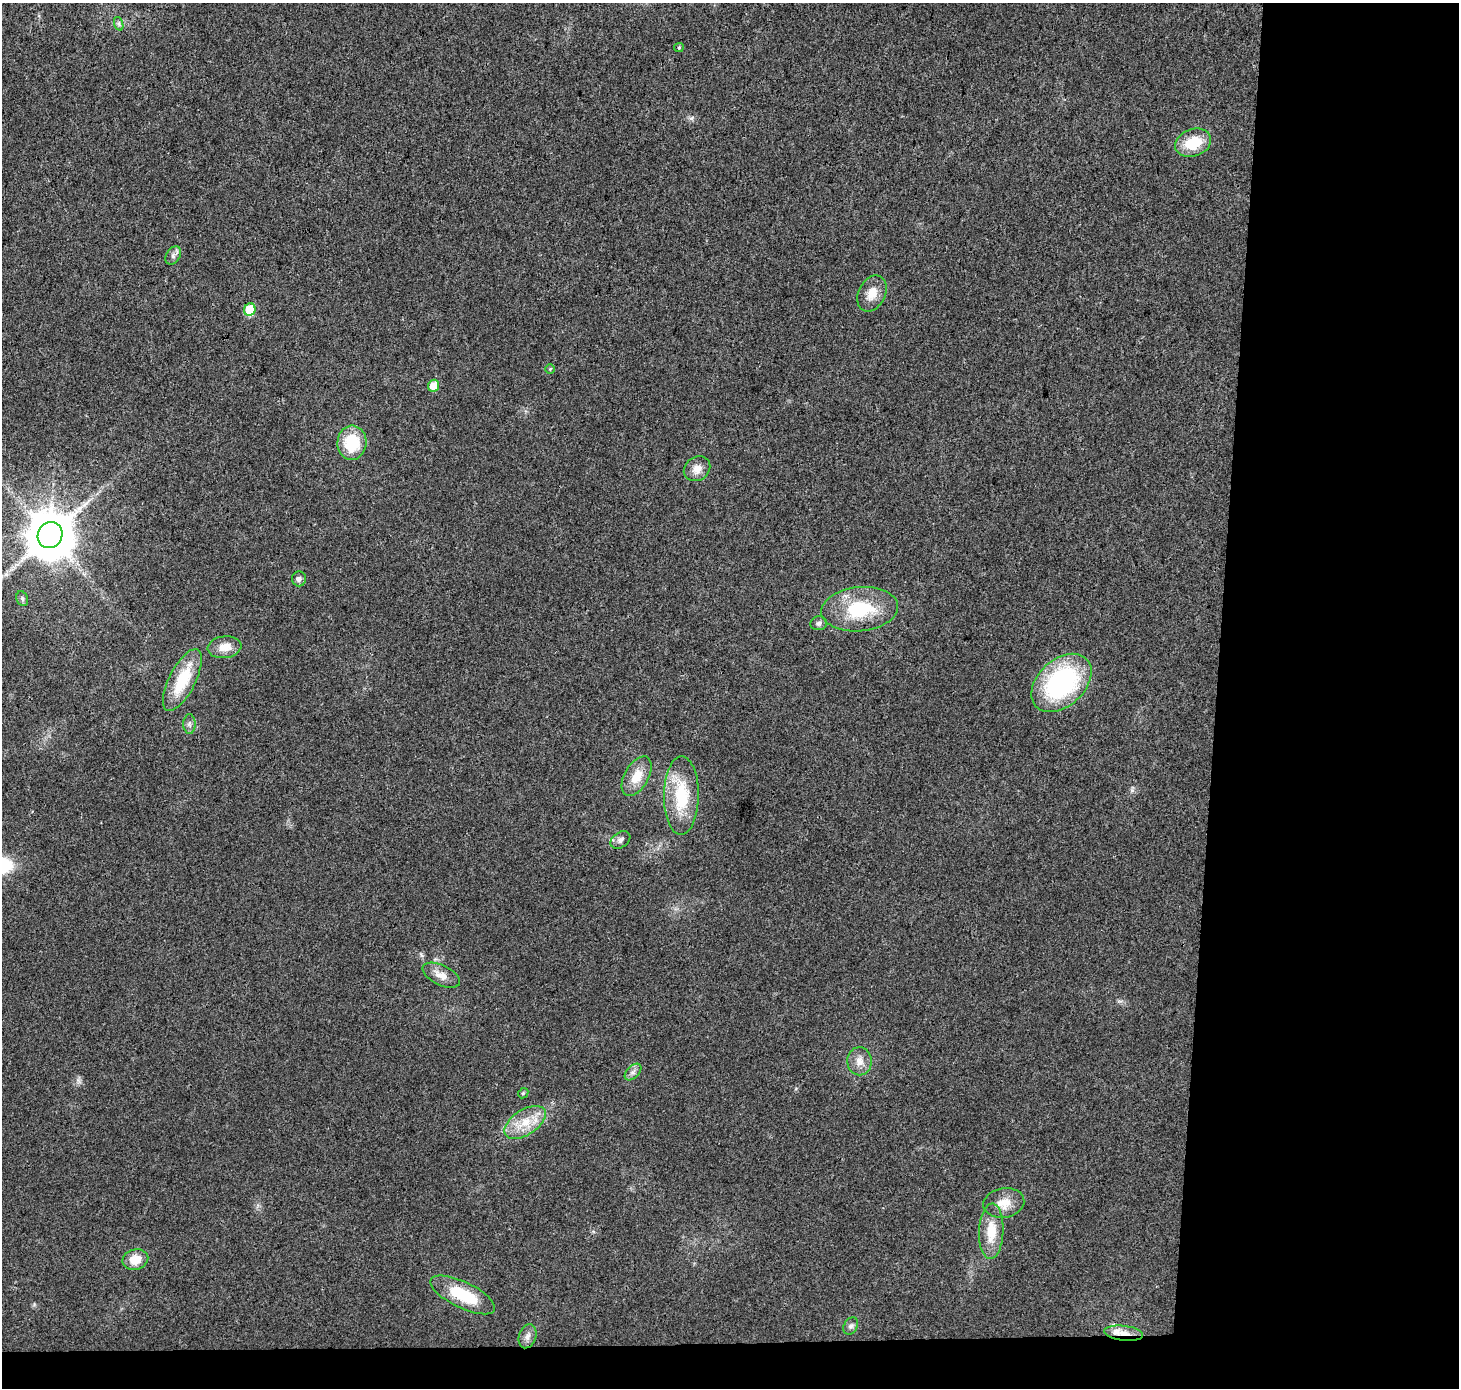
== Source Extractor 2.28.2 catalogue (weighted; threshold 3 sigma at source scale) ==
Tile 9 of 3 x 3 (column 3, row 3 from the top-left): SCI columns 2923-4379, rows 238-1623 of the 4379 x 4623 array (HDU 1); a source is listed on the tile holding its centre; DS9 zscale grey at full resolution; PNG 1461 x 1390 px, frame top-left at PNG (2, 3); each listed source drawn as its Kron ellipse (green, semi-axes under 4 px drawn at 4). Shown black and unused: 19% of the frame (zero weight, under 3 of 4 exposures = <1% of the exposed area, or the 3 px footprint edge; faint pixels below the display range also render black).
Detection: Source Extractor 2.28.2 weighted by HDU 2 'WHT'; one run over the whole footprint, this tile lists its part. Background 0.0188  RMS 0.0038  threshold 0.017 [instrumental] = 3 sigma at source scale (4.5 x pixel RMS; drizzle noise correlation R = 1.50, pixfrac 1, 0.0396/0.0396 arcsec/px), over >= 5 px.
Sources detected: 35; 1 inside a brighter listed object's ellipse — not listed separately; the other 34 listed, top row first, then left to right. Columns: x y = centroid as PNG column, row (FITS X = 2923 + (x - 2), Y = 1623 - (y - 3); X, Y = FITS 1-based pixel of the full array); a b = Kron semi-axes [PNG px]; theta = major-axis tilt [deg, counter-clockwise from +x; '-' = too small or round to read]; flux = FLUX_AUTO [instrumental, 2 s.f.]
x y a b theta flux
119 24 7 4 -72 0.79
679 47 5 4 - 0.42
1193 143 18 13 20 11
173 255 10 6 59 1.3
872 294 19 13 63 5.2
250 309 6 5 - 15
550 369 5 5 - 0.45
434 386 6 5 - 5.4
352 443 17 14 85 15
697 469 14 11 34 3.6
50 535 13 12 - 1900
299 579 7 7 - 1.3
22 599 7 5 -70 0.88
860 609 38 22 5 22
819 623 8 7 - 1.2
224 647 17 11 7 4.6
182 680 34 13 63 16
1061 683 35 23 43 57
189 724 10 6 -90 1.2
637 776 22 12 60 7.1
681 796 39 17 89 20
620 840 11 7 34 1.5
441 975 20 10 -26 4
859 1061 14 12 -89 3.6
633 1072 10 6 45 1.5
523 1093 6 4 43 0.5
525 1122 23 12 33 8.5
1004 1203 21 14 9 5.8
991 1231 28 12 88 9
135 1260 13 10 15 5.4
463 1295 35 13 -26 16
851 1326 9 6 60 1.2
1124 1333 19 7 -7 4.1
527 1336 12 8 71 2.1
Overlapping masked pixels (flux is a lower limit): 1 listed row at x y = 1124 1333